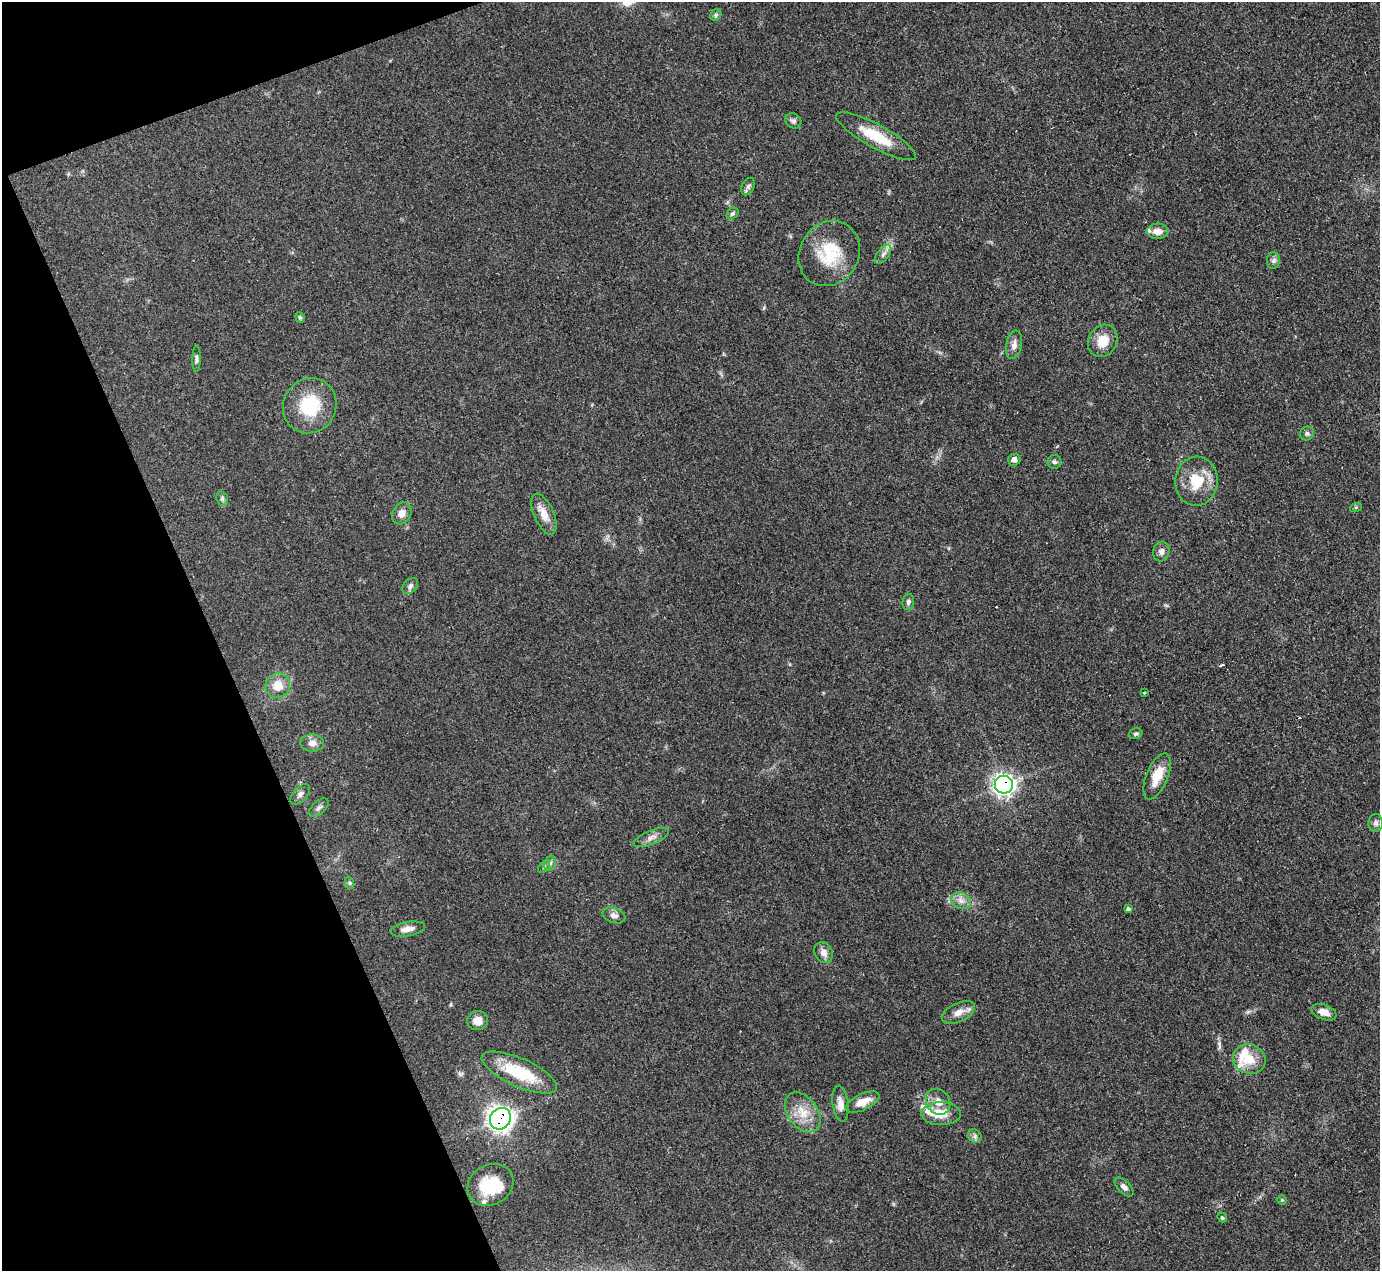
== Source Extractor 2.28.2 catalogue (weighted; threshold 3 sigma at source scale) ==
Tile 5 of 4 x 4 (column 1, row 2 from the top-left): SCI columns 1-1378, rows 2812-4080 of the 5510 x 5494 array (HDU 1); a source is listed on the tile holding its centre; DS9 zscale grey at full resolution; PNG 1382 x 1273 px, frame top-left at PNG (2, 2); each listed source drawn as its Kron ellipse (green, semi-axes under 4 px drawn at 4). Shown black and unused: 18% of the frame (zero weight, under 3 of 4 exposures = <1% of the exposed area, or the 3 px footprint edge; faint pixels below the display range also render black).
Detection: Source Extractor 2.28.2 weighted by HDU 2 'WHT'; one run over the whole footprint, this tile lists its part. Background 0.0775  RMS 0.0053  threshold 0.024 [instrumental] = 3 sigma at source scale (4.5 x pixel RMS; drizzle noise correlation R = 1.50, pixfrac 1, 0.05/0.05 arcsec/px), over >= 5 px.
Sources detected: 68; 2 inside a brighter object's white glare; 3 cosmic-ray / hot-pixel residue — neither listed nor drawn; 4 inside a brighter listed object's ellipse — not listed separately; the other 59 listed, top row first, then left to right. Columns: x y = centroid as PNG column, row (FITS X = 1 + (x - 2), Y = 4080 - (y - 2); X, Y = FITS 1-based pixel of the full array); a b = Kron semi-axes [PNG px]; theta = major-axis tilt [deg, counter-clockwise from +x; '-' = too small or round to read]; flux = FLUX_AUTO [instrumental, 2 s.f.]
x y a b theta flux
716 15 6 5 - 0.96
793 121 8 7 - 1.6
876 136 45 11 -29 17
748 186 9 6 63 1.5
732 214 7 5 42 1
1158 231 10 7 0 4.2
829 253 34 29 58 25
883 254 11 5 52 2.1
1273 260 8 6 88 1.6
300 317 5 4 - 0.7
1103 341 17 14 60 9.1
1014 345 14 8 78 3.1
196 359 13 3 88 1.3
310 406 28 26 59 26
1307 433 7 6 - 1.3
1014 460 6 6 - 2.9
1054 462 7 7 - 1.3
1196 481 24 21 86 16
222 499 7 5 -71 1.1
1356 507 6 4 18 0.67
402 513 12 9 59 3.8
544 514 22 10 -66 6.4
1161 551 10 8 76 2.4
410 586 9 6 46 1.8
908 602 8 6 82 1.3
278 685 12 12 - 7.6
1144 693 3 2 - 0.61
1136 734 7 5 17 1.2
312 743 12 8 -1 3.3
1157 776 24 10 67 11
1004 785 9 9 - 230
300 794 12 7 48 2
319 808 12 6 42 1.8
1376 823 9 7 87 1.8
651 838 19 7 22 3.2
550 863 7 5 66 1.4
544 867 7 4 46 0.95
350 883 6 4 -71 0.72
961 901 10 8 -26 3.3
1128 909 4 4 - 0.91
614 915 12 7 -20 2.4
407 929 18 7 9 4
824 953 11 9 -59 3.3
959 1012 18 9 26 4.9
1324 1012 13 7 -21 4.4
478 1021 10 9 - 4.6
1249 1059 17 14 -20 11
519 1072 41 14 -24 26
863 1102 18 8 25 7.1
938 1102 14 11 -55 5.4
840 1103 18 8 -82 4.3
803 1112 22 15 -54 11
941 1114 20 11 -1 9.2
500 1119 11 10 - 320
975 1136 7 6 - 1.5
490 1185 24 20 29 21
1124 1187 12 6 -45 2.2
1282 1200 4 4 - 0.6
1222 1217 5 3 - 0.8
Overlapping masked pixels (flux is a lower limit): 2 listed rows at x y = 1004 785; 500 1119